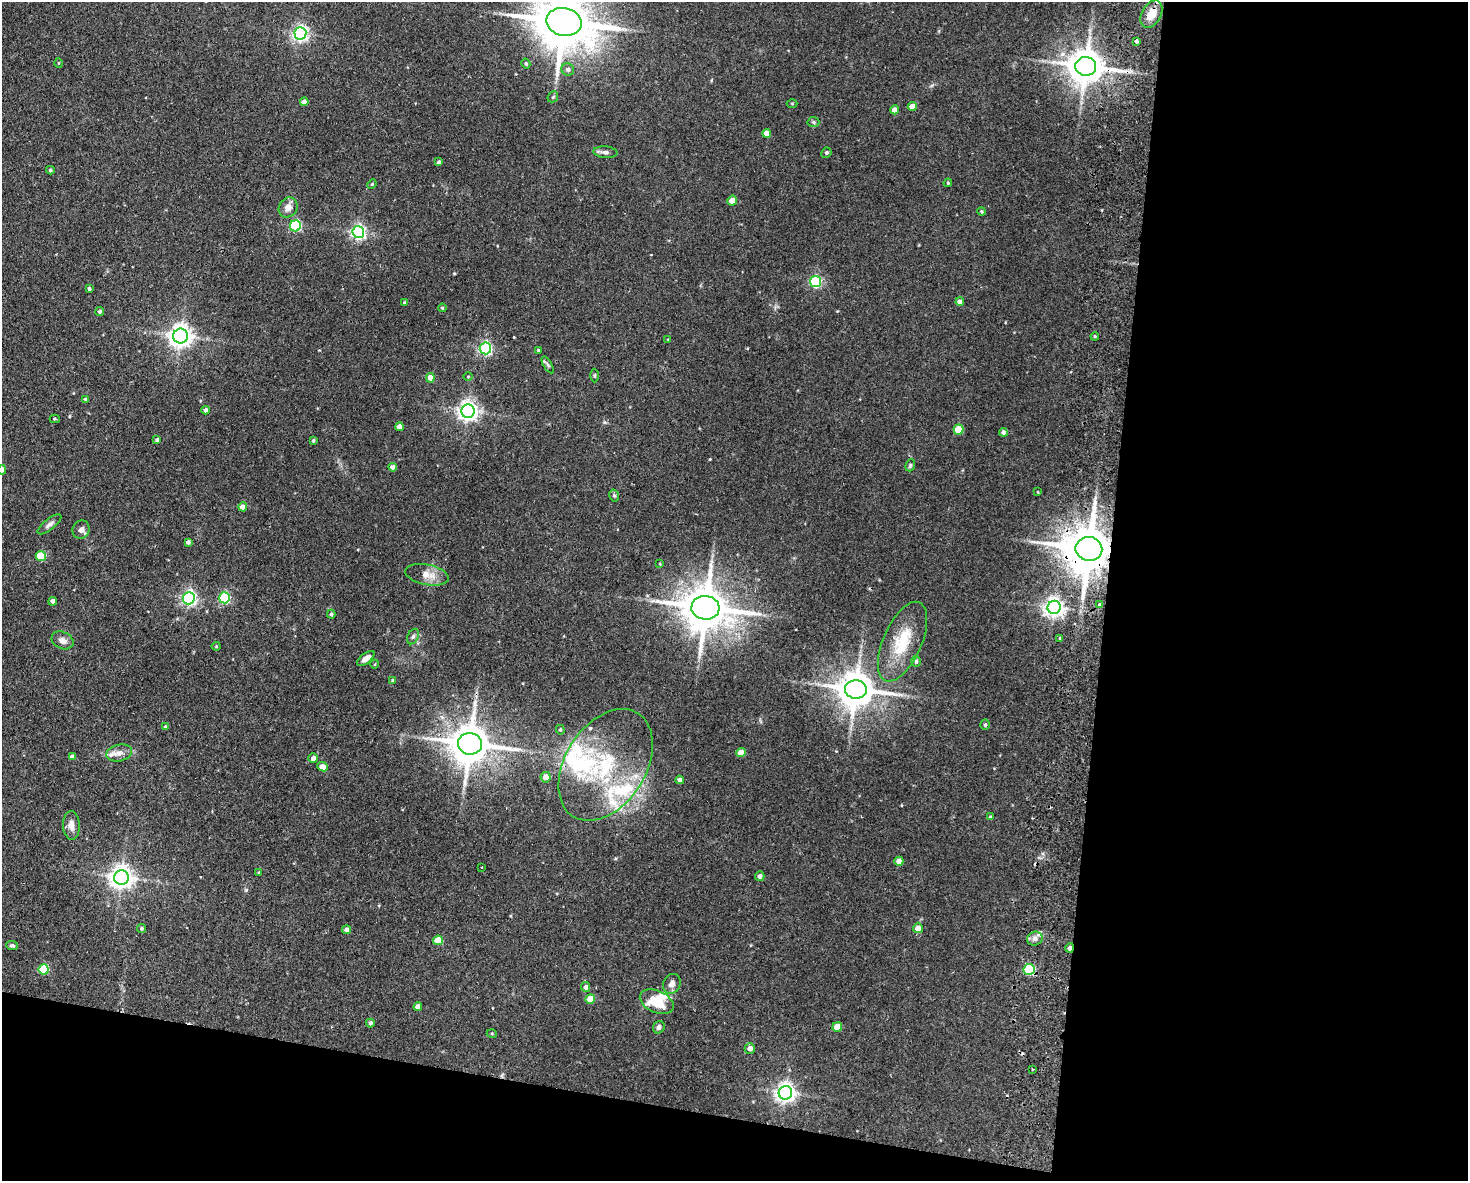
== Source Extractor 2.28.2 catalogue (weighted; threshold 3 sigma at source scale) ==
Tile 12 of 3 x 4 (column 3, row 4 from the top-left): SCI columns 3216-4681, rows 11-1189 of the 4852 x 4736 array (HDU 1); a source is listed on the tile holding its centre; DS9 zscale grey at full resolution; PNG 1470 x 1183 px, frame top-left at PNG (2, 2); each listed source drawn as its Kron ellipse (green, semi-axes under 4 px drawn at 4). Shown black and unused: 31% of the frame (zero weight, under 2 of 3 exposures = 3% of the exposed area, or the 3 px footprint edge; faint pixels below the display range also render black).
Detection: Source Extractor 2.28.2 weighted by HDU 2 'WHT'; one run over the whole footprint, this tile lists its part. Background 0.143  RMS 0.0074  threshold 0.0332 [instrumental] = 3 sigma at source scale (4.5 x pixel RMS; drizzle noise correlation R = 1.50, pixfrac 1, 0.05/0.05 arcsec/px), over >= 5 px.
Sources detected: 132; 1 inside a brighter object's white glare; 2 cosmic-ray / hot-pixel residue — neither listed nor drawn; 9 inside a brighter listed object's ellipse — not listed separately; the other 120 listed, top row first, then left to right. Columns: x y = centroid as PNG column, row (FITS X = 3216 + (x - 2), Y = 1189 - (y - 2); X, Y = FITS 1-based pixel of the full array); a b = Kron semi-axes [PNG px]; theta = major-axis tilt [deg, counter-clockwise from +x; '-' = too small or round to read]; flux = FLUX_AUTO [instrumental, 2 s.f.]
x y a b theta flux
1151 14 15 9 61 11
564 22 18 13 -12 4400
300 33 6 6 - 210
1136 41 4 3 - 3.9
58 63 5 3 - 0.64
526 64 5 4 - 1.1
1086 66 10 9 - 1700
568 69 6 6 - 2.2
553 97 6 5 - 1.1
304 102 4 4 - 5.3
792 104 5 3 - 0.68
912 107 4 4 - 7.7
895 110 4 4 - 6.2
813 122 6 5 - 1.2
767 133 4 4 - 7.1
605 152 12 5 -5 2.5
826 153 5 5 - 1.3
439 162 3 3 - 1.2
50 170 4 3 - 1
948 183 4 4 - 0.81
372 184 5 4 - 0.75
732 201 5 4 - 6.3
288 207 10 9 - 5.5
982 212 4 4 - 0.94
295 226 5 5 - 66
358 232 6 6 - 180
816 282 5 5 - 86
89 289 4 4 - 1.4
404 302 3 3 - 0.71
960 302 4 4 - 4.4
442 308 4 3 - 0.76
100 311 4 4 - 1.2
181 336 7 7 - 570
1095 336 4 3 - 0.77
668 339 4 3 - 0.65
485 348 6 5 - 130
538 350 3 3 - 0.75
548 365 9 4 -60 1.5
595 375 7 3 89 0.92
468 377 5 3 - 0.64
430 378 5 4 - 5.7
85 399 3 3 - 0.75
206 410 4 4 - 3
468 411 7 6 - 400
55 419 5 4 - 0.95
399 427 4 4 - 4.7
959 430 5 5 - 17
1003 432 4 4 - 2.4
157 440 4 3 - 1.3
313 441 4 3 - 1
910 465 6 4 71 1.1
393 467 4 4 - 4.2
2 470 5 4 - 2.4
1038 492 4 2 - 0.51
614 495 6 4 -74 1.3
243 507 4 4 - 6
49 524 14 5 38 3
81 530 9 8 - 3.5
188 542 4 4 - 2.1
1089 549 13 12 - 3700
41 556 5 5 - 28
660 564 3 3 - 0.58
427 575 22 10 -11 8.7
189 598 6 6 - 180
224 598 5 5 - 58
53 601 4 4 - 3.5
1100 604 3 3 - 3.7
1054 607 6 6 - 400
705 608 14 12 -6 3100
331 614 4 4 - 1.2
413 636 8 5 63 1.7
1060 638 3 3 - 1.4
62 640 11 8 -24 3.9
902 642 43 19 66 32
216 646 4 4 - 0.78
366 659 10 5 38 4.2
916 661 5 5 - 1.8
375 664 4 3 - 0.56
392 680 4 3 - 0.73
856 689 11 9 -5 1900
985 725 5 4 - 1.2
165 727 4 3 - 1
560 730 5 4 - 0.81
470 744 12 11 - 2300
119 753 13 8 15 4.8
741 753 4 4 - 11
72 757 4 4 - 3.5
313 758 5 5 - 3
606 765 61 40 58 91
323 767 5 4 - 7.1
546 777 5 5 - 6.4
680 780 4 4 - 3.5
990 817 4 4 - 0.84
71 825 14 8 -87 5.2
899 861 4 4 - 5.8
482 867 3 2 - 0.64
259 873 4 3 - 0.64
760 876 5 4 - 2.4
121 877 7 7 - 540
142 928 4 4 - 1.3
918 928 5 5 - 6
347 930 4 4 - 2.9
1035 939 8 7 - 2.8
438 940 5 5 - 17
12 945 6 4 -7 1.3
1070 948 5 3 - 4.8
44 969 5 5 - 36
1029 969 5 5 - 60
672 984 10 8 64 3.9
586 987 5 4 - 2.7
590 999 5 4 - 10
657 1002 18 11 -24 19
418 1007 4 4 - 5.2
370 1023 4 4 - 1.8
659 1027 6 5 - 2.5
837 1027 5 4 - 15
492 1034 5 3 - 0.6
750 1048 5 5 - 4.5
1032 1069 3 2 - 0.76
785 1093 7 7 - 380
Overlapping masked pixels (flux is a lower limit): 5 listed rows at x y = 1086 66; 1089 549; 470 744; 1070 948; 1029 969
Isophote crosses this tile's border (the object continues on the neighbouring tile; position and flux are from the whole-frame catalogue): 2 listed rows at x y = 564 22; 2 470